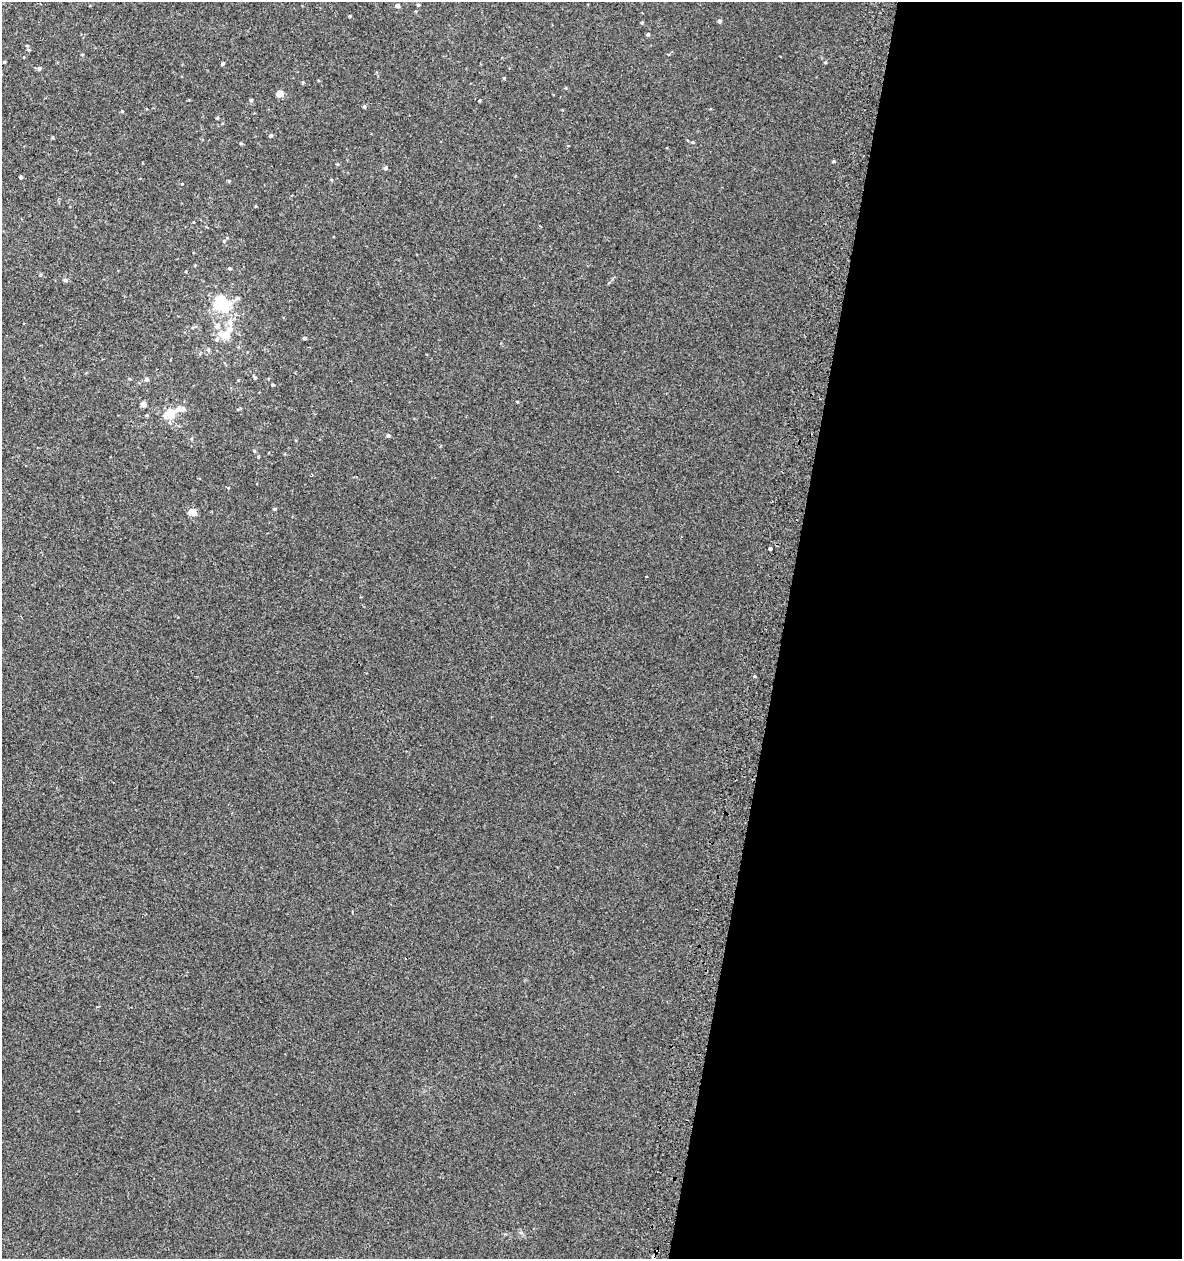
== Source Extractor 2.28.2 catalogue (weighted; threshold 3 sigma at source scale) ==
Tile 12 of 4 x 4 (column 4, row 3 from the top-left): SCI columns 3872-5051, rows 1300-2556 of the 5318 x 5112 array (HDU 1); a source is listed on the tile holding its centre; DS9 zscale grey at full resolution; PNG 1184 x 1261 px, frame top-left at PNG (2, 2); no overlay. Shown black and unused: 34% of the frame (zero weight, under 2 of 3 exposures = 3% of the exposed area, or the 3 px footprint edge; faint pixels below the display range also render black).
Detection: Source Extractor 2.28.2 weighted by HDU 2 'WHT'; one run over the whole footprint, this tile lists its part. Background 0.00179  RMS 0.0054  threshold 0.0245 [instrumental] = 3 sigma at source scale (4.5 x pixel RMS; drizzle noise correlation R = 1.50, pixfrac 1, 0.0396/0.0396 arcsec/px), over >= 5 px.
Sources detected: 53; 1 inside a brighter object's white glare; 1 cosmic-ray / hot-pixel residue — not listed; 3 inside a brighter listed object's ellipse — not listed separately; the other 48 listed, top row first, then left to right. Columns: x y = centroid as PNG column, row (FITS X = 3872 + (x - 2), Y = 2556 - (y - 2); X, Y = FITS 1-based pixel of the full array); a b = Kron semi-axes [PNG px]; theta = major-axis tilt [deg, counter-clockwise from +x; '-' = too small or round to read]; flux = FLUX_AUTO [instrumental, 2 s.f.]
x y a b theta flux
418 5 4 3 - 0.67
398 6 5 5 - 1.6
350 16 4 3 - 0.46
719 21 4 4 - 1.2
642 22 4 4 - 0.56
648 34 4 4 - 1
4 62 4 3 - 0.5
825 62 4 3 - 0.66
222 64 4 3 - 0.81
39 69 5 5 - 1.1
504 78 4 4 - 0.44
303 82 4 3 - 0.46
280 94 5 4 - 7.2
251 100 5 4 - 0.72
364 107 4 4 - 0.82
122 111 4 4 - 0.46
217 118 4 3 - 0.63
271 136 4 4 - 1.2
692 142 4 4 - 0.52
568 146 4 3 - 0.35
834 161 4 3 - 0.53
386 168 5 4 - 1
21 177 3 3 - 0.77
256 206 4 3 - 0.39
224 241 5 3 - 0.55
230 268 5 3 - 0.62
66 280 6 5 - 0.86
237 298 7 6 - 1.3
218 304 17 11 73 17
217 326 6 6 - 2.5
230 329 9 8 - 3.1
225 336 9 6 -25 11
305 338 4 3 - 0.91
217 339 7 6 - 1.3
255 377 5 3 - 0.54
146 379 6 5 - 1.4
273 385 3 3 - 0.59
143 404 4 4 - 3.4
169 414 16 12 30 9.1
388 435 5 4 - 0.88
254 451 5 3 - 0.53
258 457 4 3 - 0.44
275 509 5 4 - 0.5
193 512 5 4 - 9
770 549 3 3 - 3.5
755 676 3 3 - 2.5
352 912 3 2 - 0.73
653 1257 4 3 - 2
Overlapping masked pixels (flux is a lower limit): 1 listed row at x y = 653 1257
Isophote crosses this tile's border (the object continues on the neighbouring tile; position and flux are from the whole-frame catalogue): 1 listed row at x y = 653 1257